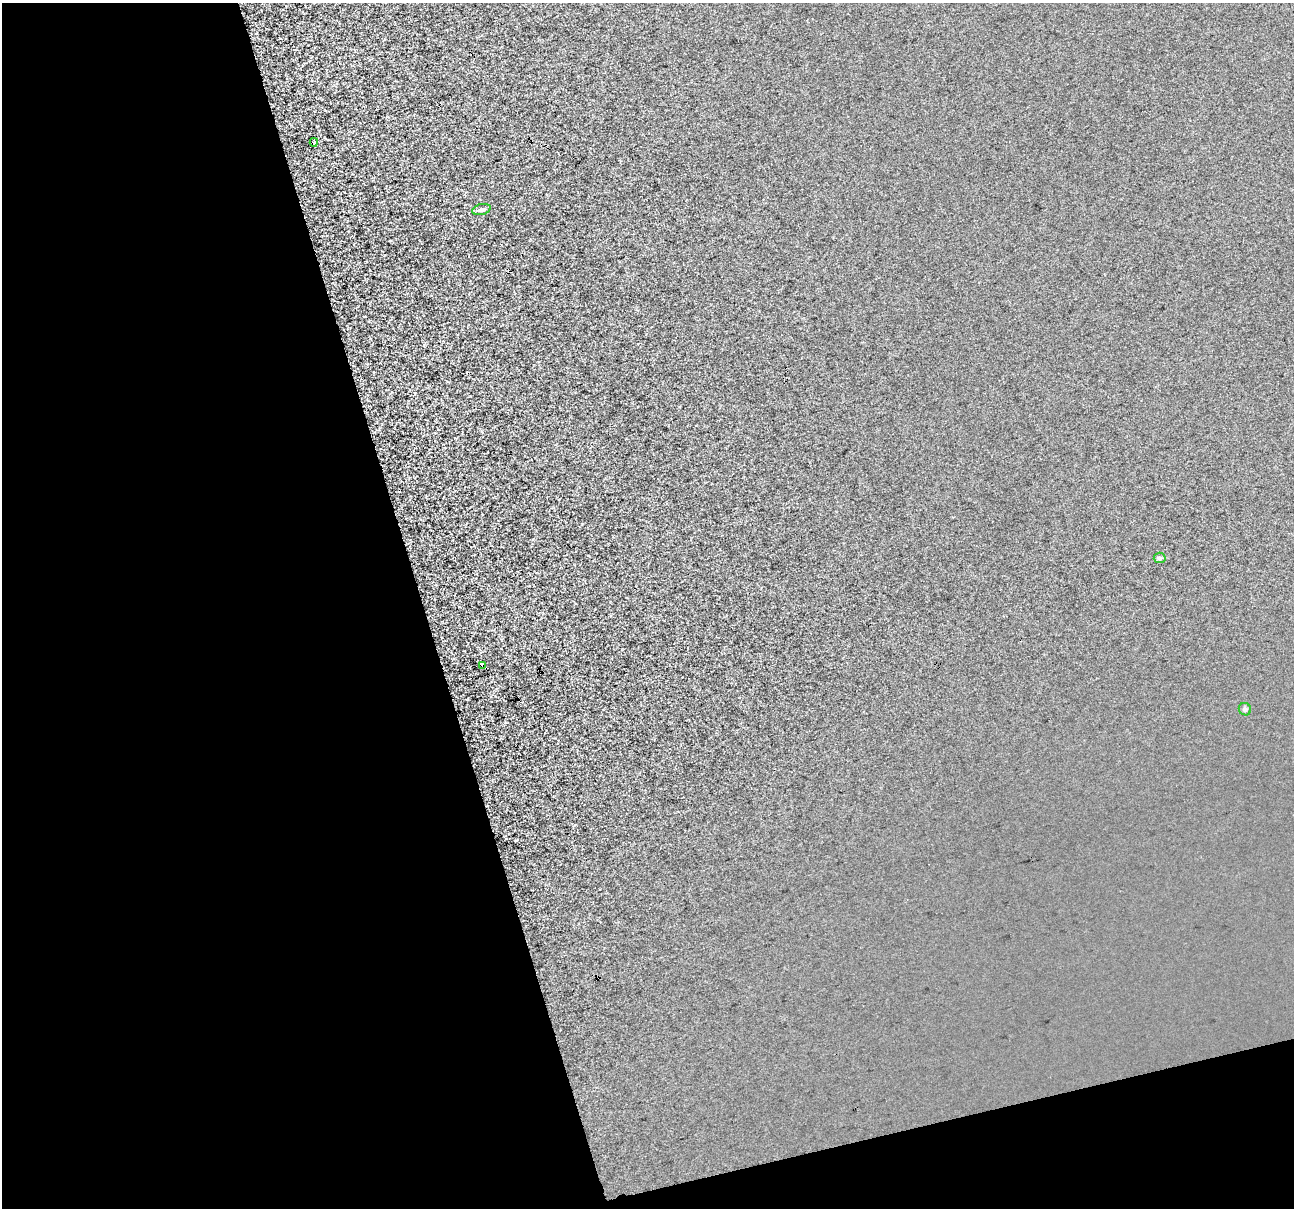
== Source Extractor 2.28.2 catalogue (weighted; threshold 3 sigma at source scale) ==
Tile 3 of 2 x 2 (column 1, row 2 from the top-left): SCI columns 3-1294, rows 37-1242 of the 2586 x 2498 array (HDU 1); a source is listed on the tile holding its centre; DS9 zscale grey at full resolution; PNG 1296 x 1210 px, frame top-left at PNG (2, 3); each listed source drawn as its Kron ellipse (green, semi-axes under 4 px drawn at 4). Shown black and unused: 37% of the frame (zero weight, under 3 of 4 exposures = <1% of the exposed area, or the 3 px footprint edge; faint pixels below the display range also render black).
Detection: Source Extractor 2.28.2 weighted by HDU 2 'WHT'; one run over the whole footprint, this tile lists its part. Background 0.00573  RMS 0.053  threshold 0.24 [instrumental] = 3 sigma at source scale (4.5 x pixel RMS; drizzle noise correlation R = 1.50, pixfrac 1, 0.0396/0.0396 arcsec/px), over >= 5 px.
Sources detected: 5; all 5 listed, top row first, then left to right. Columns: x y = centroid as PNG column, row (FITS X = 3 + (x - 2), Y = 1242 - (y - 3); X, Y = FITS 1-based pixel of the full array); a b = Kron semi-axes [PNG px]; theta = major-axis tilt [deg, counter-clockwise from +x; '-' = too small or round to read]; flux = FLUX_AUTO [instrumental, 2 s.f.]
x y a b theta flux
314 142 4 3 - 130
481 209 9 5 14 27
1160 558 6 5 - 15
483 665 4 3 - 100
1245 709 6 6 - 14
Overlapping masked pixels (flux is a lower limit): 2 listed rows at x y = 314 142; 483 665